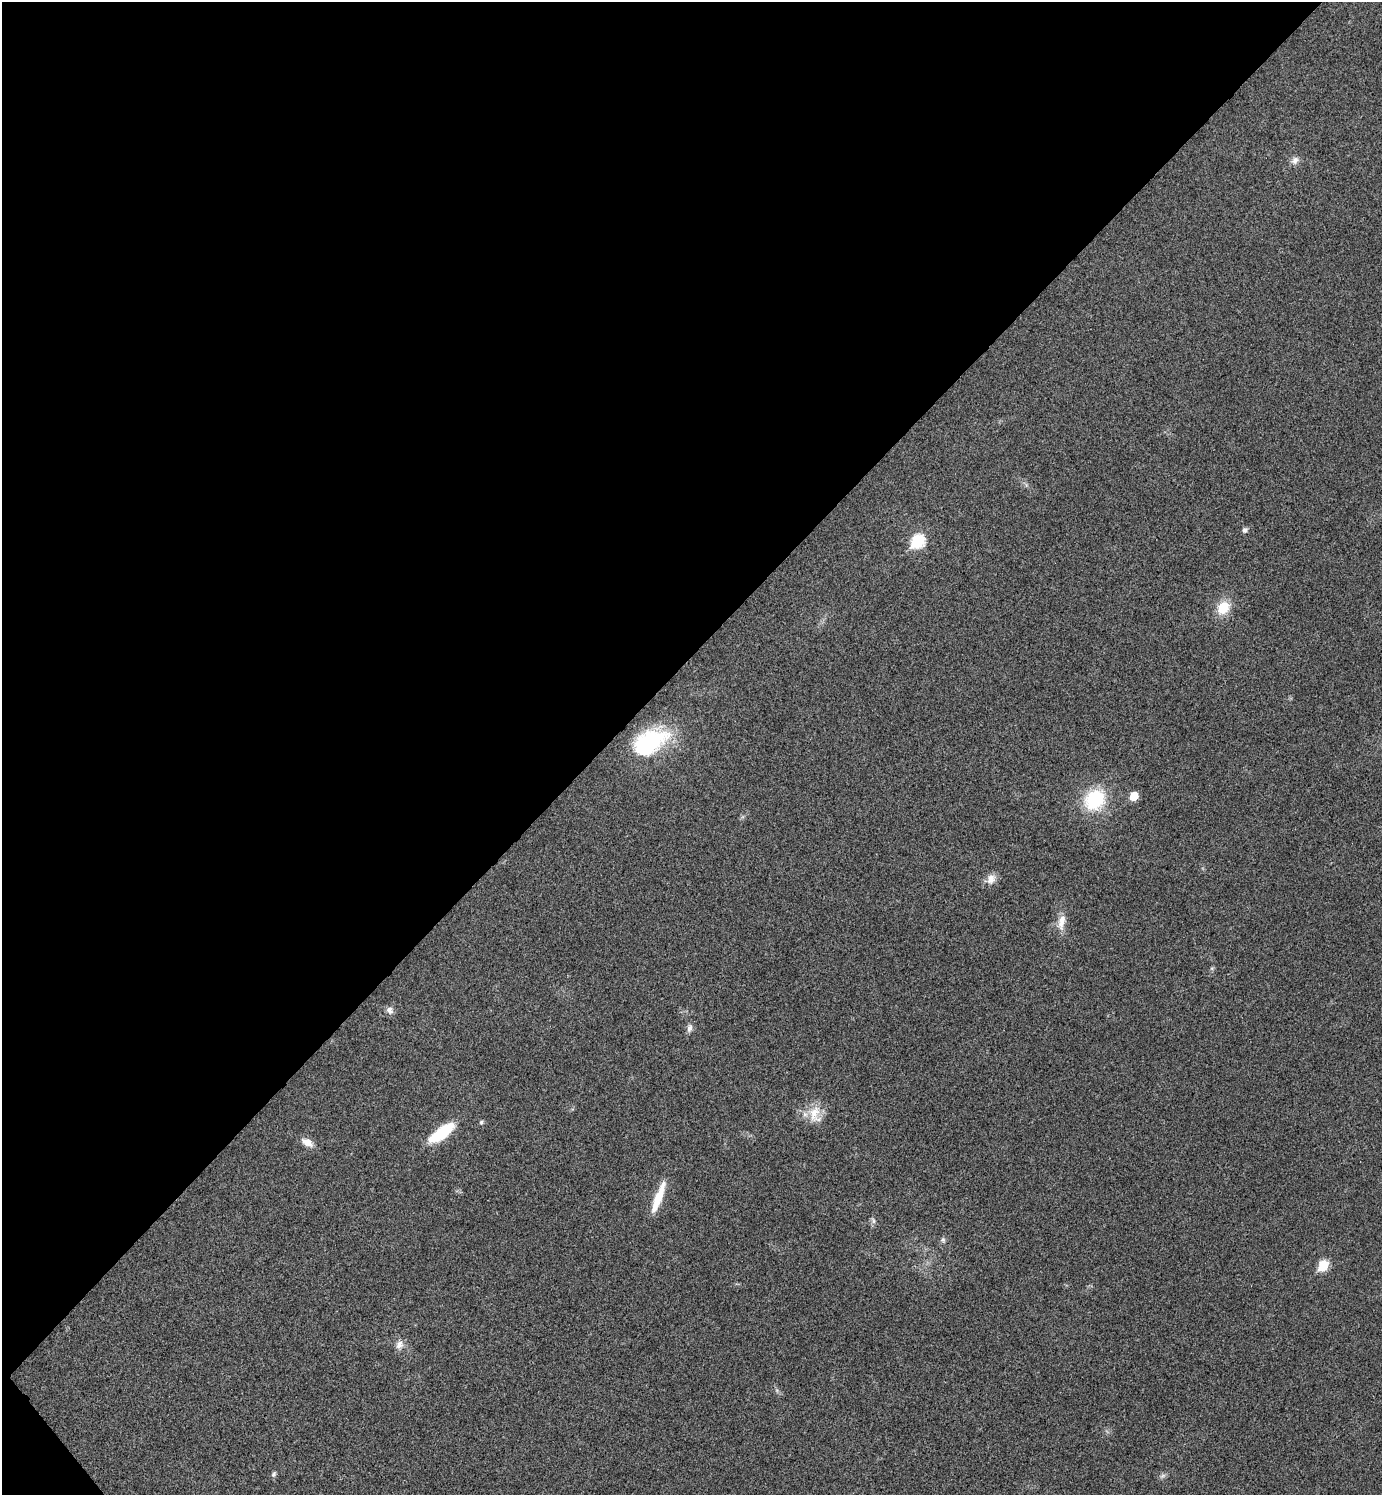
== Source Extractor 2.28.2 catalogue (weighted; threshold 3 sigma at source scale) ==
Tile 5 of 4 x 4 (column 1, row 2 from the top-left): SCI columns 301-1680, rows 2990-4482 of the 5980 x 5981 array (HDU 1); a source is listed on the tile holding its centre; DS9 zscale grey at full resolution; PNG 1384 x 1497 px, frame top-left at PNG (2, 2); no overlay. Shown black and unused: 44% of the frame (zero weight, under 3 of 4 exposures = <1% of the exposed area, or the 3 px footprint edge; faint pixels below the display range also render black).
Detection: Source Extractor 2.28.2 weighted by HDU 2 'WHT'; one run over the whole footprint, this tile lists its part. Background 0.0285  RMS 0.0054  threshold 0.0241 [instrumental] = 3 sigma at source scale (4.5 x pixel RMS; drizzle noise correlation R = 1.50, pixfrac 1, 0.05/0.05 arcsec/px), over >= 5 px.
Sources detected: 24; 1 inside a brighter object's white glare — not listed; the other 23 listed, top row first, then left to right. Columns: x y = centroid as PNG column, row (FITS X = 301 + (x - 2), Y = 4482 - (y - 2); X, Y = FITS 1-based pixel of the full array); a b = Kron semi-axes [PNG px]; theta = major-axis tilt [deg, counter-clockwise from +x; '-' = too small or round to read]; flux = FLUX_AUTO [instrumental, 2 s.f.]
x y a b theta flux
1295 160 12 9 44 3.1
1245 530 6 5 - 1.9
918 541 8 7 - 57
1223 607 15 12 55 13
648 742 50 24 21 48
1134 796 6 5 - 13
1095 800 26 21 44 34
991 879 14 11 46 4.6
1061 922 23 10 78 6.6
1212 968 6 5 - 0.85
390 1010 10 8 -51 2.8
689 1028 11 7 80 2.6
814 1113 25 17 76 11
481 1122 6 6 - 1
442 1133 30 11 36 25
307 1142 15 8 -28 5.2
658 1198 40 8 69 14
873 1220 10 6 -58 1.5
943 1240 8 6 -72 1.4
1323 1266 7 6 - 27
399 1345 14 10 74 3.9
274 1474 8 5 62 1.2
1162 1476 9 6 27 1.5